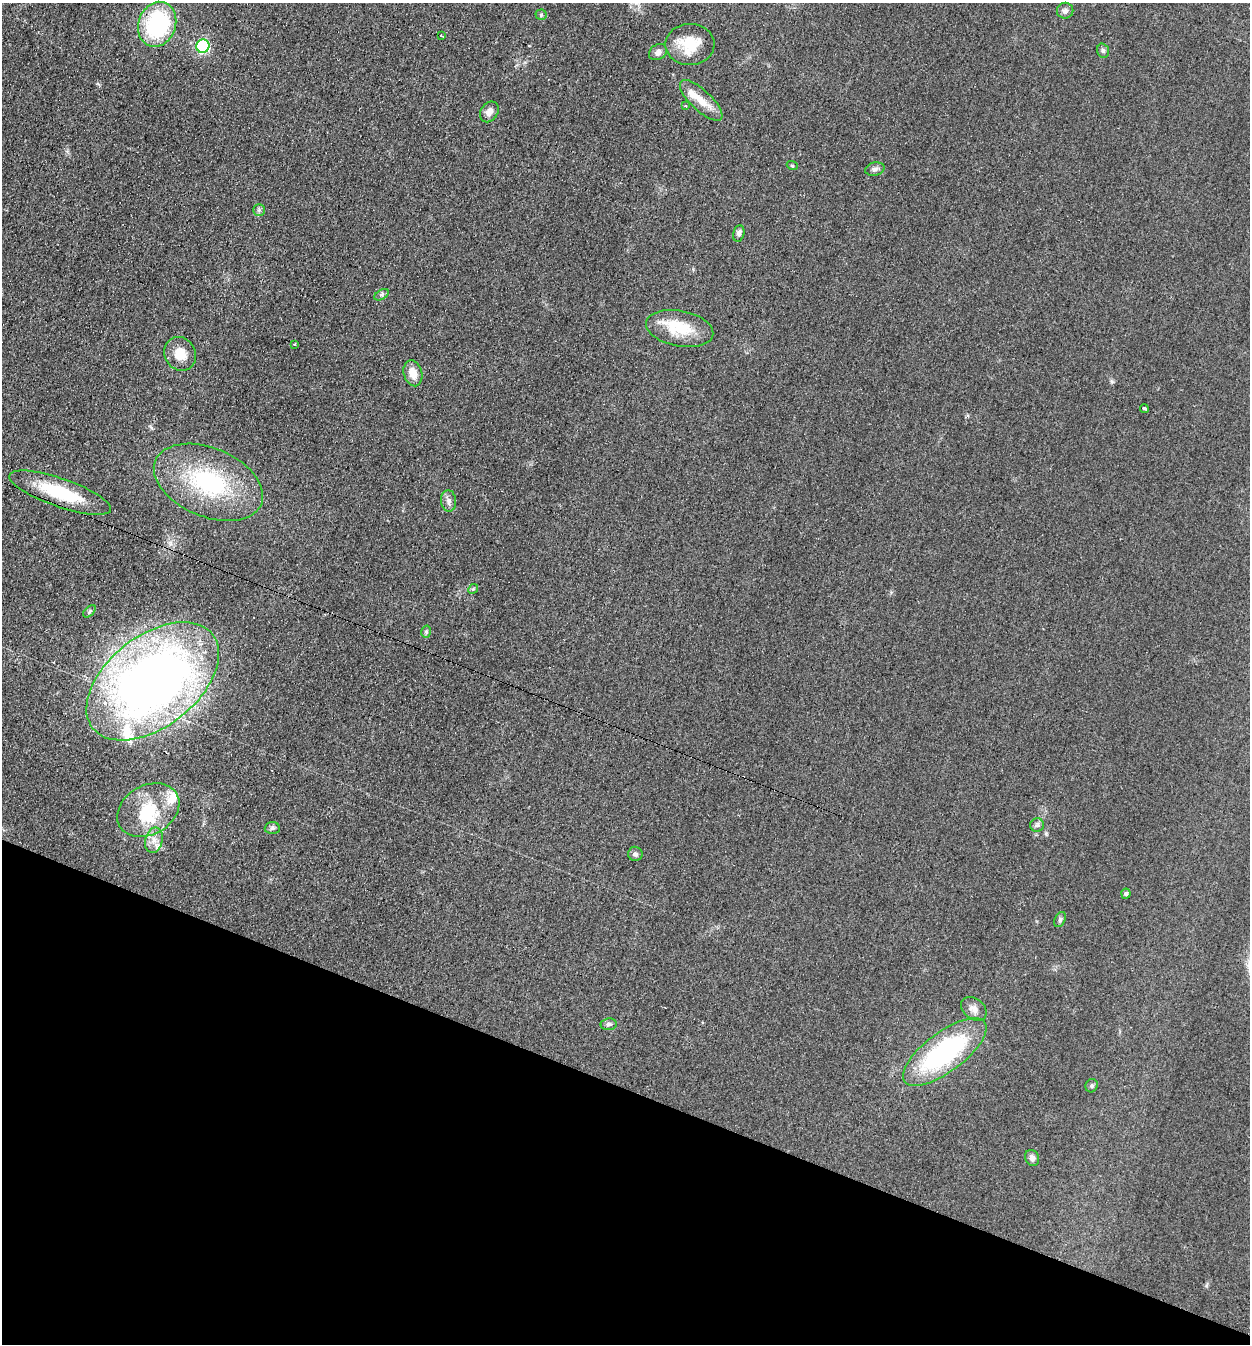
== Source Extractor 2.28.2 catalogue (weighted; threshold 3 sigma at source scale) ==
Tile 15 of 4 x 4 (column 3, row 4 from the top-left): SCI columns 2777-4024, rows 1-1342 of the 5413 x 5374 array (HDU 1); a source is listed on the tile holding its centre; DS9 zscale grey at full resolution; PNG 1252 x 1346 px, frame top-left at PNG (2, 3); each listed source drawn as its Kron ellipse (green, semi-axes under 4 px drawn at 4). Shown black and unused: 19% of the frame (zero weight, under 2 of 3 exposures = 2% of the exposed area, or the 3 px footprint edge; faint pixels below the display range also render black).
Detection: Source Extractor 2.28.2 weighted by HDU 2 'WHT'; one run over the whole footprint, this tile lists its part. Background 0.0753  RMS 0.01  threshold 0.047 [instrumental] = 3 sigma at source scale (4.5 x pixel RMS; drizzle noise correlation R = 1.50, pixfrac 1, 0.05/0.05 arcsec/px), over >= 5 px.
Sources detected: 49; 1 inside a brighter object's white glare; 3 cosmic-ray / hot-pixel residue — neither listed nor drawn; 5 inside a brighter listed object's ellipse — not listed separately; the other 40 listed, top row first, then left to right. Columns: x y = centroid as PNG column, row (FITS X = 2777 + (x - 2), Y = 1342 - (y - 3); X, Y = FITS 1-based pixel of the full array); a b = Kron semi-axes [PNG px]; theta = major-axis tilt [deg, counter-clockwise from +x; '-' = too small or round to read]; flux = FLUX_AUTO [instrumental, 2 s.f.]
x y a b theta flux
1065 11 8 8 - 3.5
541 15 5 5 - 1.5
157 24 23 18 70 120
441 36 3 2 - 1.5
690 44 24 20 2 29
203 46 7 6 - 110
1103 51 7 5 -72 2.4
658 52 9 7 32 4.4
701 100 27 10 -43 16
685 106 3 3 - 2.9
489 112 11 8 57 6.9
792 165 5 3 - 1
875 169 10 6 14 3.3
259 210 5 5 - 1.9
739 233 8 5 78 3.3
381 295 8 4 30 2.1
680 329 34 18 -11 36
294 344 4 3 - 1
180 354 17 15 -58 15
413 373 13 9 -74 12
1144 409 4 3 - 12
208 482 57 34 -23 120
60 493 54 14 -19 54
449 501 11 7 -85 4.6
473 589 5 4 - 1.3
89 611 7 4 45 1.9
426 632 6 5 - 1.8
153 681 76 45 38 820
148 810 33 24 29 51
1037 825 7 6 - 2.7
272 828 7 6 - 2.3
154 840 13 8 75 8.2
635 854 7 7 - 2.9
1126 894 5 4 - 1.9
1060 920 8 5 64 2.1
974 1009 14 10 -37 6.7
609 1024 8 6 7 2.6
945 1052 50 20 37 160
1092 1086 7 6 - 2.1
1032 1158 8 7 - 3.9
Overlapping masked pixels (flux is a lower limit): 1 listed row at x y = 60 493